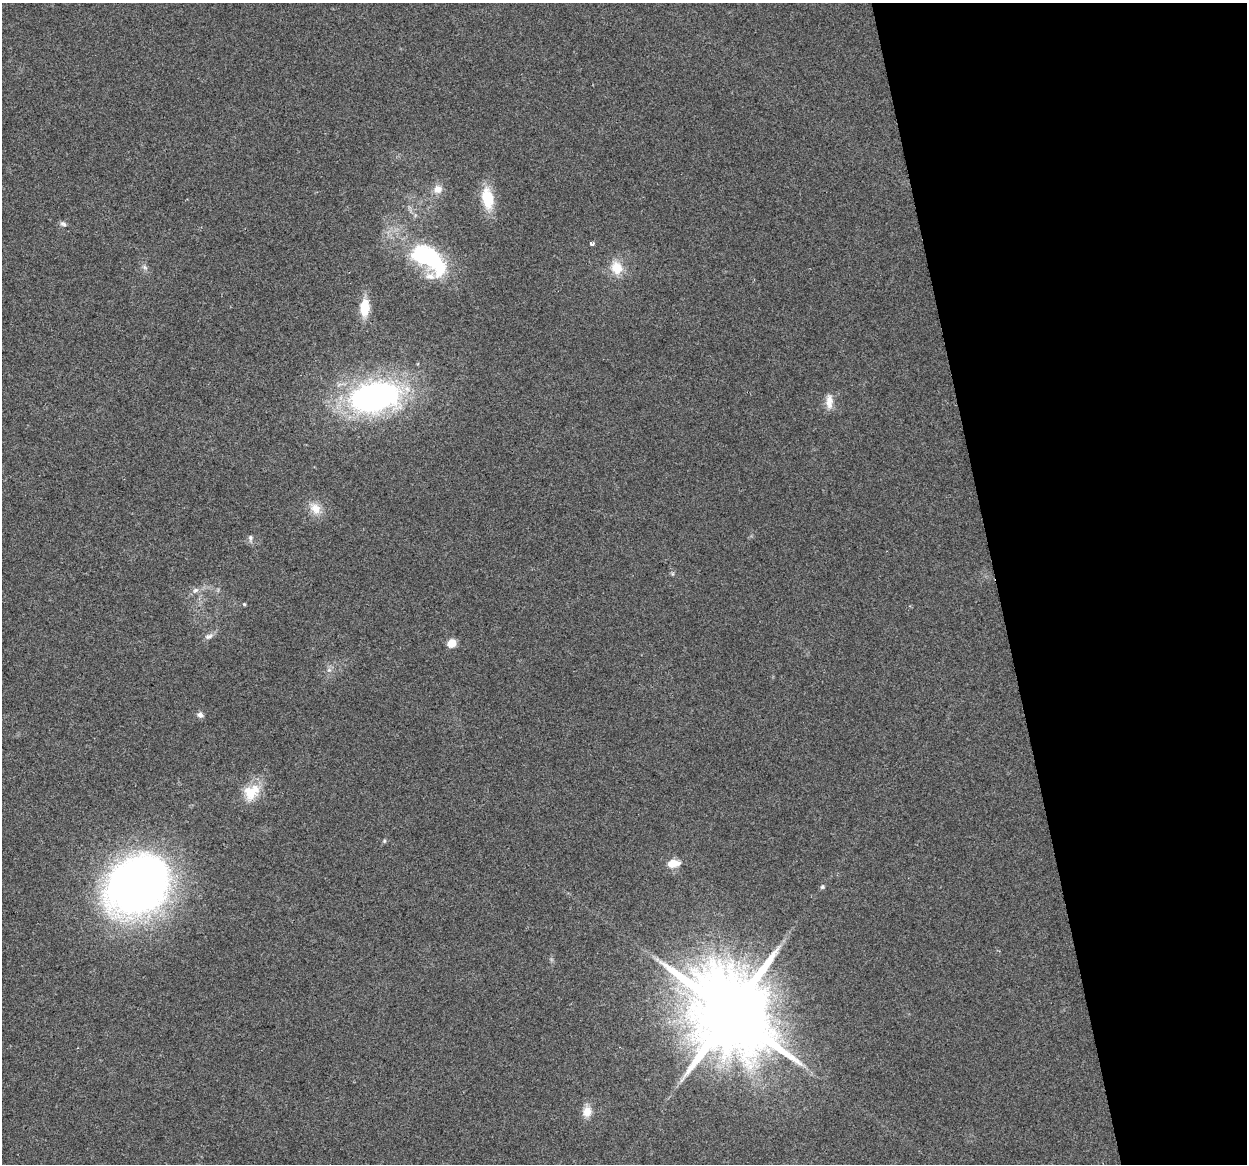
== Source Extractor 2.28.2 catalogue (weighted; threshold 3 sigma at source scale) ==
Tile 12 of 4 x 4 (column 4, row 3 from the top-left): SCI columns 3736-4980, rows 1243-2404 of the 4980 x 4762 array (HDU 1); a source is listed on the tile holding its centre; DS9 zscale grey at full resolution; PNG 1249 x 1166 px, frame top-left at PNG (2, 3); no overlay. Shown black and unused: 20% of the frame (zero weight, under 2 of 3 exposures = <1% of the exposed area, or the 3 px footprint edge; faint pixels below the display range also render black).
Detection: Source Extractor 2.28.2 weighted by HDU 2 'WHT'; one run over the whole footprint, this tile lists its part. Background 0.0471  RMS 0.0068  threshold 0.0305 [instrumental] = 3 sigma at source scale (4.5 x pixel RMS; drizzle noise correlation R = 1.50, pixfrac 1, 0.0396/0.0396 arcsec/px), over >= 5 px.
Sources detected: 26; all 26 listed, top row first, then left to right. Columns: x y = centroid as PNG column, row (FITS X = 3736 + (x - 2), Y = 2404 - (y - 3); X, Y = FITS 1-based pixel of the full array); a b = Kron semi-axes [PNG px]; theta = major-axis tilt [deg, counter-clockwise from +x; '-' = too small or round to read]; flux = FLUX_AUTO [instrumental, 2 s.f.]
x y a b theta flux
438 189 12 11 - 6.1
488 198 22 12 -81 24
63 224 9 6 -20 1.9
591 244 4 3 - 3.6
429 259 45 22 -39 90
144 267 7 5 -36 1.8
616 268 17 14 -72 13
365 307 18 10 88 16
375 397 55 32 11 190
829 401 20 9 90 6.7
315 508 19 13 -49 9
250 538 10 5 -89 1.9
195 590 9 6 34 2.7
244 604 4 4 - 0.85
209 636 12 7 18 3
451 643 10 8 29 7.3
329 670 5 5 - 1.6
200 715 7 7 - 2.7
251 792 24 19 41 18
384 841 5 5 - 0.96
673 864 13 8 9 10
138 885 56 46 32 530
822 887 6 5 - 1.3
730 1013 24 20 -17 12000
682 1079 11 3 50 2
587 1111 13 10 72 7.6